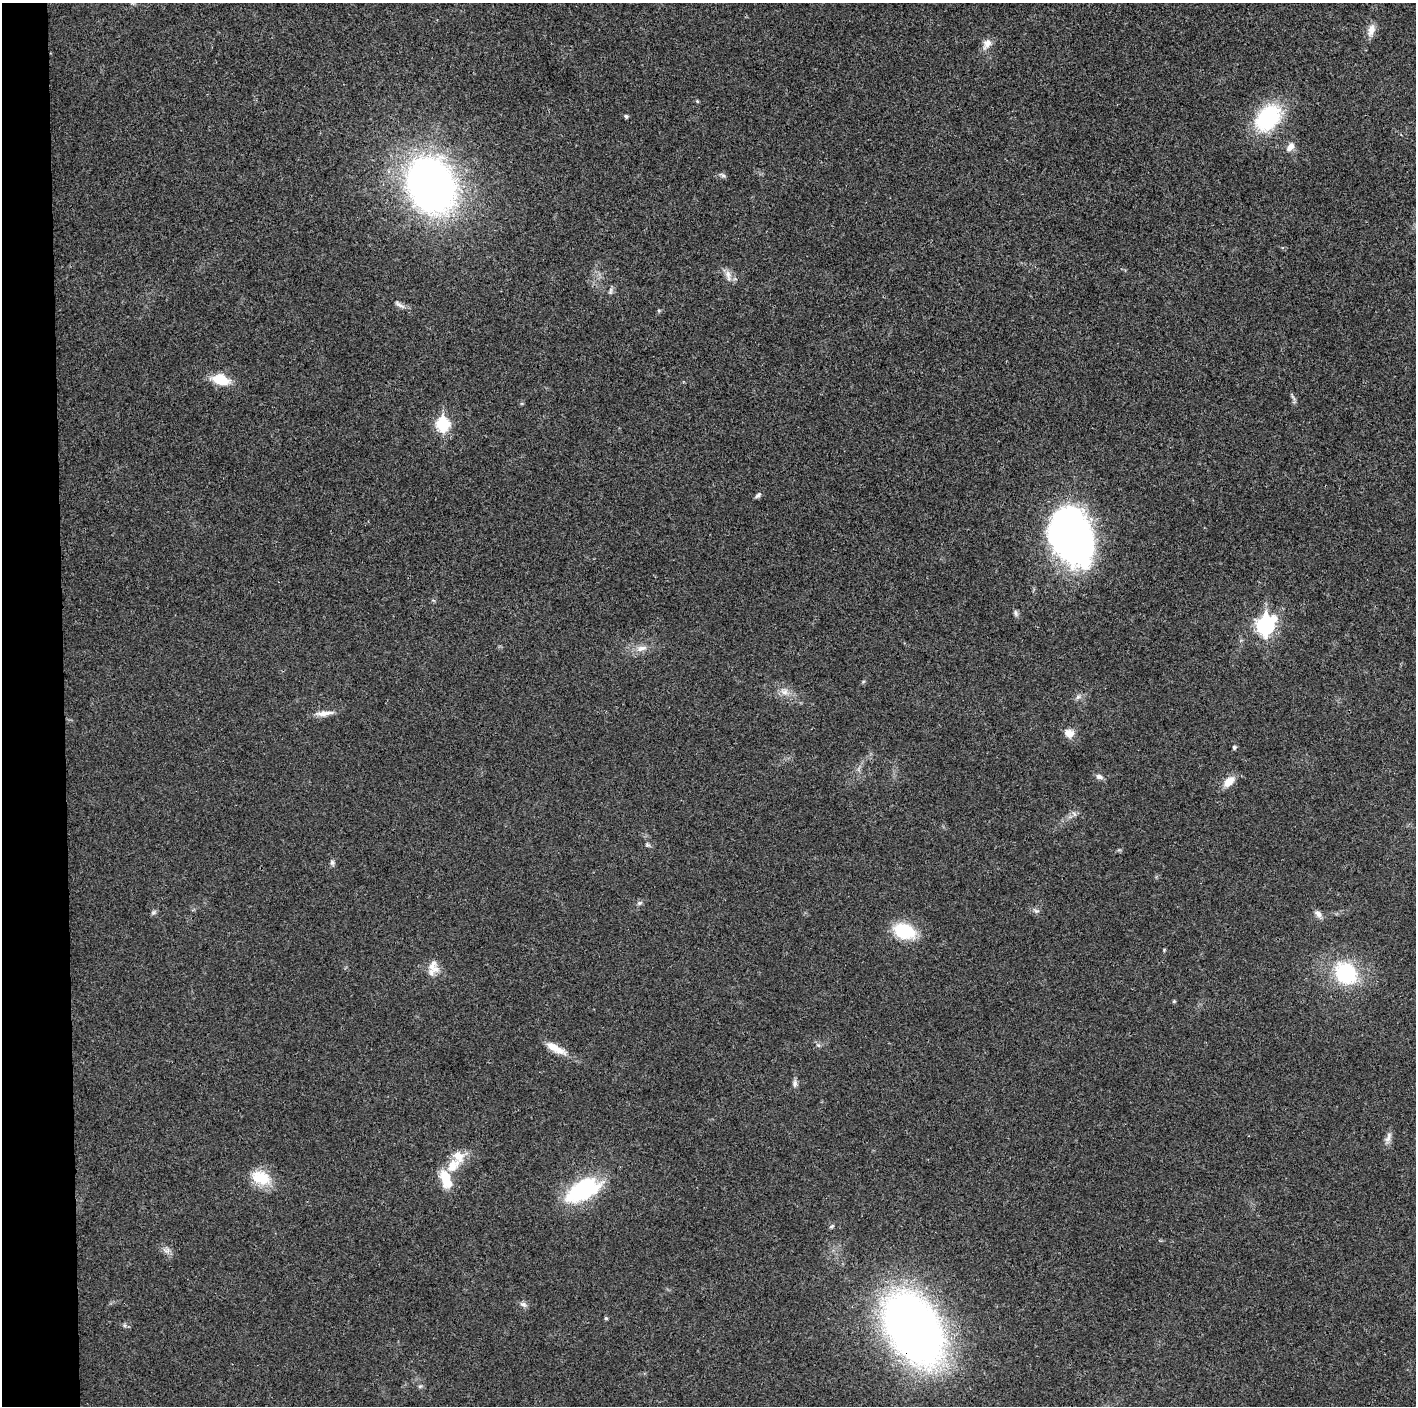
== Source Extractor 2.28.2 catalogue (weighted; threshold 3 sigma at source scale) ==
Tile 4 of 3 x 3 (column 1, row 2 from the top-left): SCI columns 1-1414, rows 1411-2814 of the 4244 x 4222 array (HDU 1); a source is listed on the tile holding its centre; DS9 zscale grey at full resolution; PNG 1418 x 1408 px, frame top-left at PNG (2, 3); no overlay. Shown black and unused: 4% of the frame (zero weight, under 3 of 4 exposures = <1% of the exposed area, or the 3 px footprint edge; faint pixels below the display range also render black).
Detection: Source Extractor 2.28.2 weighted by HDU 2 'WHT'; one run over the whole footprint, this tile lists its part. Background 0.0193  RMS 0.0039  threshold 0.0177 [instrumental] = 3 sigma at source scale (4.5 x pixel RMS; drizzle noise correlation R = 1.50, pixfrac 1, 0.05/0.05 arcsec/px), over >= 5 px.
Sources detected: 57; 1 inside a brighter object's white glare — not listed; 3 inside a brighter listed object's ellipse — not listed separately; the other 53 listed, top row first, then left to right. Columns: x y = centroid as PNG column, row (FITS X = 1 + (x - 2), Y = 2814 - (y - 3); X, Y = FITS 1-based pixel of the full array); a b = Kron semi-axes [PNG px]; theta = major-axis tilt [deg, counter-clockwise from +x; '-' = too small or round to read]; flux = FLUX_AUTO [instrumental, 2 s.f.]
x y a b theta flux
1371 30 16 9 73 3.4
987 44 15 10 61 3.1
697 101 5 4 - 0.42
626 116 4 4 - 0.84
1268 118 25 18 49 40
1290 146 13 8 54 2.7
723 175 9 4 -30 0.89
431 185 44 35 -65 230
728 274 13 8 -77 2.5
610 291 10 5 85 0.99
399 305 18 5 -34 1.6
221 379 15 9 -17 12
1293 398 11 3 -50 0.76
443 424 7 6 - 41
758 495 8 5 39 0.95
1071 536 44 31 -71 230
433 600 6 4 -19 0.49
1016 613 9 5 -77 1
1265 626 9 8 - 120
641 648 17 7 13 3.3
784 692 12 8 -34 2.8
1078 697 8 6 67 1.1
324 713 25 6 6 3.2
1069 733 12 9 -19 3.6
1234 747 5 5 - 0.64
1099 777 9 6 -15 1.5
1229 782 17 9 44 4.6
1074 814 8 4 -53 0.78
647 845 7 5 -19 0.74
332 862 8 6 90 0.98
639 903 8 6 17 0.9
1036 911 9 5 -14 1.1
154 912 8 5 31 0.79
1318 914 11 7 -50 1.8
904 931 23 15 -18 19
1164 950 6 3 73 0.37
433 965 21 10 65 3.9
1346 973 22 18 -46 31
1174 1001 5 4 - 0.45
818 1045 6 4 -18 0.61
555 1048 29 9 -29 6
795 1083 10 6 -84 1.3
1388 1137 16 7 69 2.1
453 1165 24 15 53 8.5
261 1178 26 17 -21 11
584 1190 39 20 27 38
831 1226 7 4 28 0.65
167 1250 9 7 23 1.6
523 1304 10 6 -28 1.3
606 1318 4 4 - 0.65
124 1325 6 4 90 0.62
913 1328 43 27 -60 510
420 1386 6 5 - 0.67
Overlapping masked pixels (flux is a lower limit): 1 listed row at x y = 913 1328